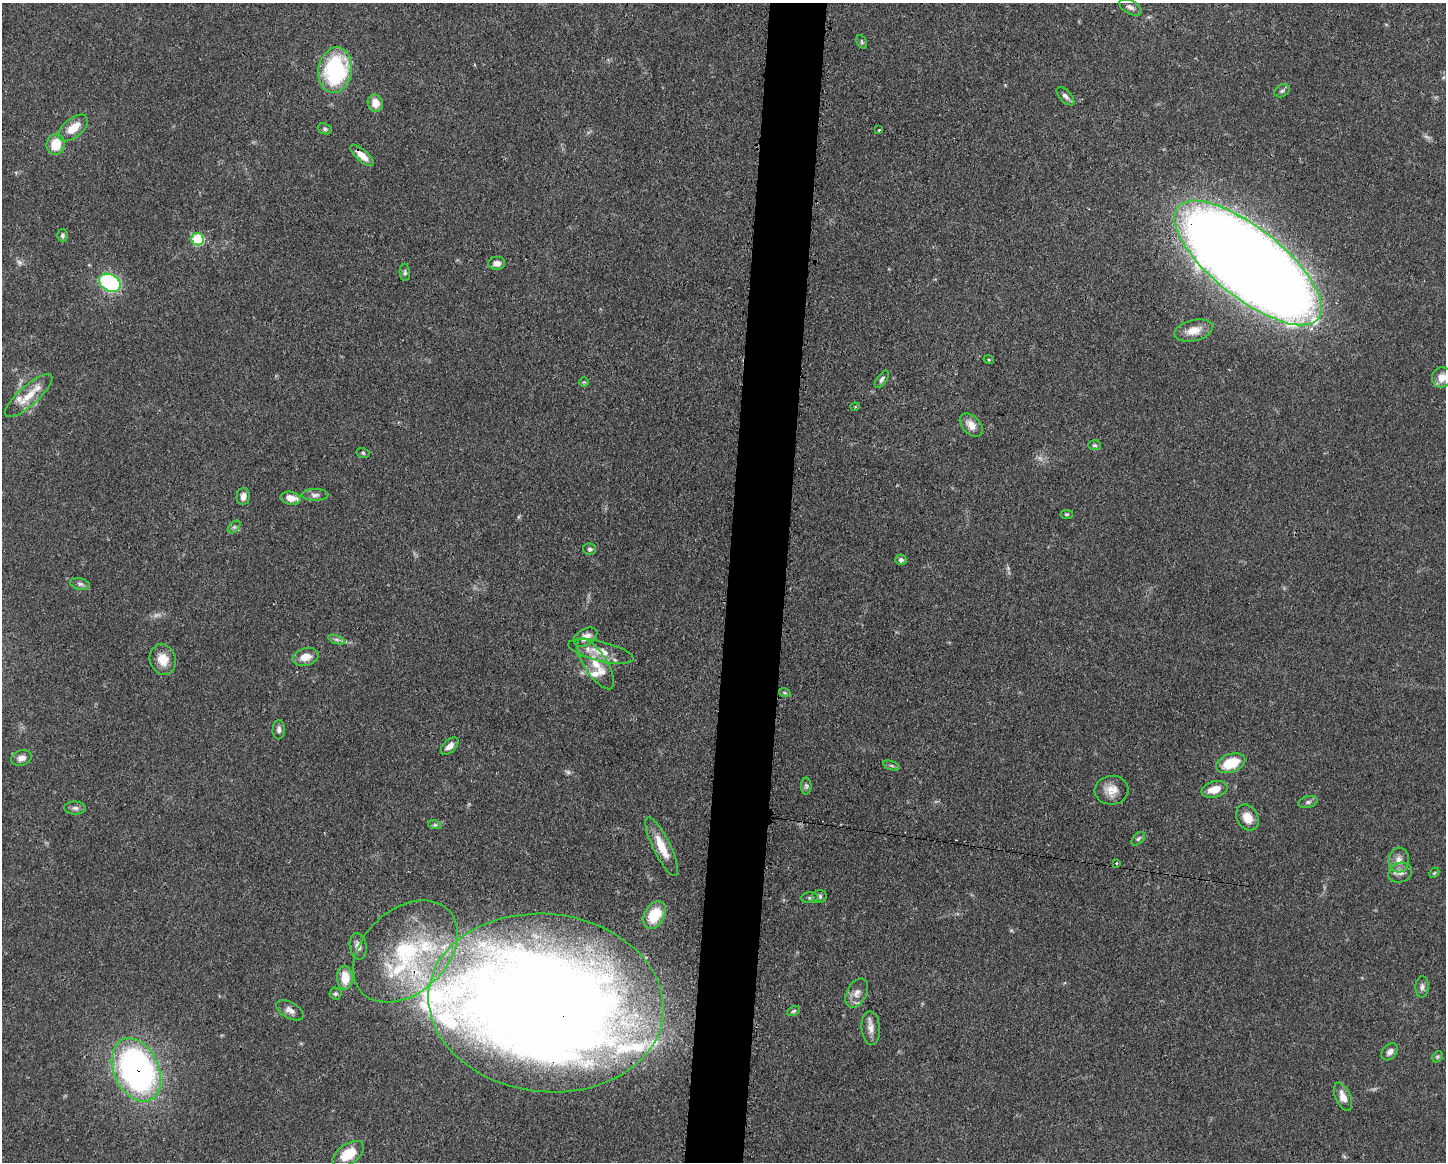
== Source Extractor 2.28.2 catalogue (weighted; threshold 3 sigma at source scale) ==
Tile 8 of 3 x 4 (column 2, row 3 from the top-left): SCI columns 1558-3001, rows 1163-2322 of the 4671 x 4645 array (HDU 1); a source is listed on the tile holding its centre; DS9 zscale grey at full resolution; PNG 1448 x 1164 px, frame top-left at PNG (2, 3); each listed source drawn as its Kron ellipse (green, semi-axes under 4 px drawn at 4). Shown black and unused: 4% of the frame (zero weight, under 3 of 4 exposures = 1% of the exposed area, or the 3 px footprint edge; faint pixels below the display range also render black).
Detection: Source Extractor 2.28.2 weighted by HDU 2 'WHT'; one run over the whole footprint, this tile lists its part. Background 0.0543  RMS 0.0032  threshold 0.0146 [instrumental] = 3 sigma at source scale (4.5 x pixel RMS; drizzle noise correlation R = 1.50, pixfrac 1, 0.05/0.05 arcsec/px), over >= 5 px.
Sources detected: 98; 5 too faint to see at this stretch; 2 inside a brighter object's white glare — neither listed nor drawn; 13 inside a brighter listed object's ellipse — not listed separately; the other 78 listed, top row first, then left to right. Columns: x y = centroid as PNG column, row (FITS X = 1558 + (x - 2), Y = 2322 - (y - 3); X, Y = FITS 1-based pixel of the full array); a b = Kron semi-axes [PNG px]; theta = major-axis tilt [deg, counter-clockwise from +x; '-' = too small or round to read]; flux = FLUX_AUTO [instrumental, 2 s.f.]
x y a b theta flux
1130 7 12 6 -29 1.4
862 42 7 4 -62 0.53
335 70 23 16 81 35
1282 91 8 6 29 0.76
1065 96 11 6 -46 1.2
375 103 9 7 -69 3.5
73 128 18 9 39 5.4
325 129 7 5 -20 0.67
879 130 3 2 - 0.39
56 144 10 9 - 6.9
362 155 15 5 -42 3.4
62 235 6 5 - 0.68
198 239 6 6 - 24
497 263 8 6 4 1.8
1248 263 90 35 -38 1100
405 272 9 5 -84 0.74
110 283 11 8 -27 42
1194 330 20 10 14 4
989 360 5 3 - 0.33
1442 377 10 10 - 3.5
882 379 10 5 55 0.83
584 382 5 5 - 0.43
29 395 30 10 41 6.5
855 407 4 4 - 0.38
971 425 13 9 -46 3.3
1094 445 6 5 - 0.59
363 453 6 5 - 0.55
315 495 13 6 0 1.3
243 496 8 6 82 2
291 498 10 6 -11 3.2
1067 514 6 3 0 0.4
234 527 7 4 44 0.72
590 549 6 6 - 0.78
901 560 5 5 - 1
80 584 10 6 -15 1
585 637 13 8 31 3.2
337 639 9 4 -19 0.82
601 652 33 10 -13 5.6
306 657 13 8 15 3.7
163 659 15 13 -71 5.1
595 664 29 11 -58 6.7
785 693 6 3 -18 0.39
279 730 9 6 86 1
450 746 11 6 43 1.9
21 758 10 7 18 2
1231 763 15 9 19 9.9
892 766 8 3 -19 0.6
806 786 8 5 -90 0.76
1214 789 13 8 14 4.5
1112 790 17 14 5 4.1
1308 802 10 6 14 0.92
75 808 11 6 -1 1.1
1247 818 14 10 -59 4.6
435 825 7 4 -18 0.61
1138 839 8 5 44 0.69
662 847 32 8 -64 6.9
1399 860 12 10 85 2.7
1117 863 3 3 - 0.91
1400 872 12 9 22 2.2
1434 873 5 4 - 0.39
819 896 7 6 - 0.99
810 898 9 5 0 0.74
654 915 15 10 60 11
358 946 13 8 -82 2.2
405 951 60 41 43 48
345 978 12 8 -87 6.1
1422 987 10 6 86 1.1
857 993 16 10 62 2.6
335 994 6 6 - 0.6
546 1003 118 89 -6 720
290 1010 15 8 -28 2
794 1011 7 4 28 0.55
871 1028 17 9 -86 2.7
1390 1052 9 7 49 1.6
1437 1057 6 4 45 0.52
136 1070 33 22 -65 110
1343 1097 15 7 -66 3.3
348 1154 18 10 34 8.2
Overlapping masked pixels (flux is a lower limit): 4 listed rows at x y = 362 155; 1248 263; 546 1003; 136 1070
Isophote crosses this tile's border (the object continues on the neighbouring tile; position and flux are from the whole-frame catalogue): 1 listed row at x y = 1442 377